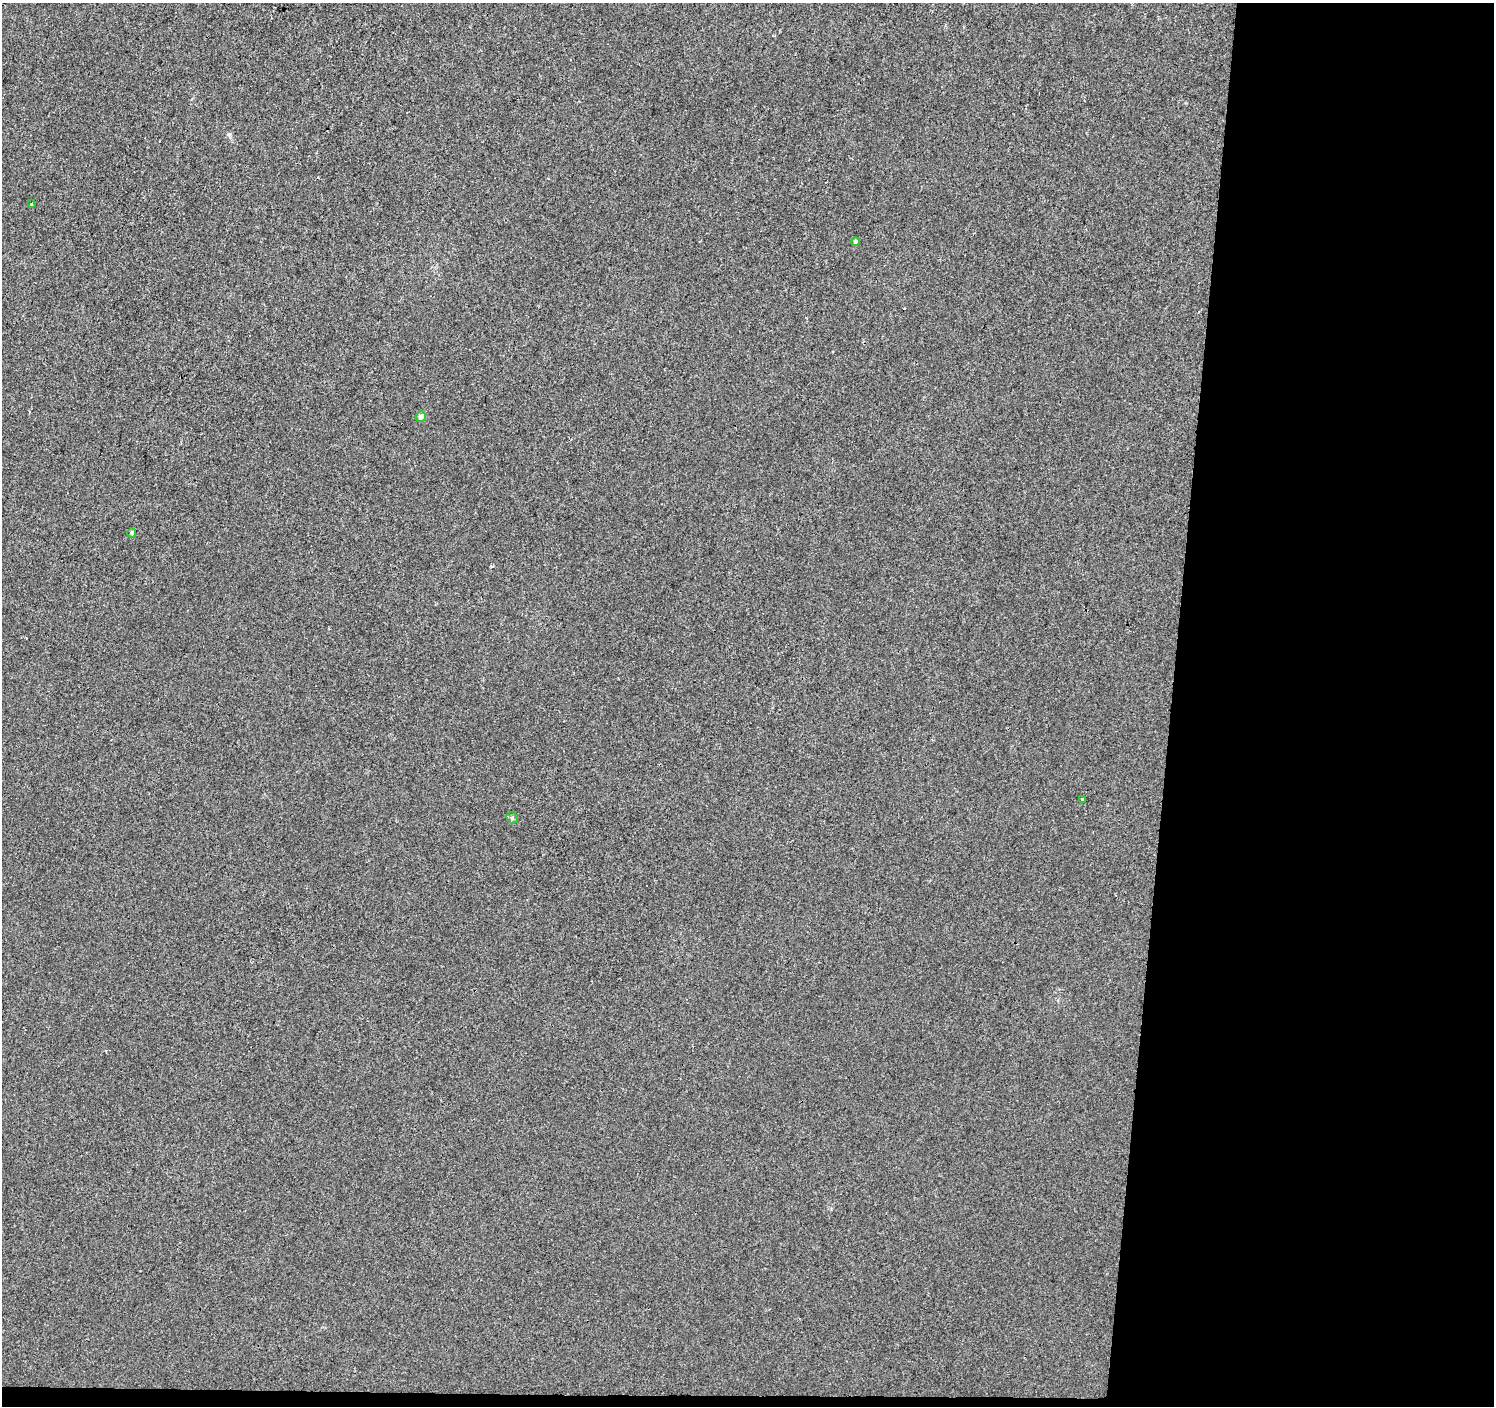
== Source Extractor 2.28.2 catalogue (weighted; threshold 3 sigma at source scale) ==
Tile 9 of 3 x 3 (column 3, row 3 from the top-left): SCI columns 2992-4483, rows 283-1686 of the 4483 x 4722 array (HDU 1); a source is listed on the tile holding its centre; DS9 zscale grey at full resolution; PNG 1496 x 1408 px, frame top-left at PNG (2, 3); each listed source drawn as its Kron ellipse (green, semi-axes under 4 px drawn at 4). Shown black and unused: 22% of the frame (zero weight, under 2 of 3 exposures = <1% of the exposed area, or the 3 px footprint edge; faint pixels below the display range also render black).
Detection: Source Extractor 2.28.2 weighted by HDU 2 'WHT'; one run over the whole footprint, this tile lists its part. Background 0.00108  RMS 0.0048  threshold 0.0214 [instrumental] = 3 sigma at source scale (4.5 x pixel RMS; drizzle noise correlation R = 1.50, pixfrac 1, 0.0396/0.0396 arcsec/px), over >= 5 px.
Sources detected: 6; all 6 listed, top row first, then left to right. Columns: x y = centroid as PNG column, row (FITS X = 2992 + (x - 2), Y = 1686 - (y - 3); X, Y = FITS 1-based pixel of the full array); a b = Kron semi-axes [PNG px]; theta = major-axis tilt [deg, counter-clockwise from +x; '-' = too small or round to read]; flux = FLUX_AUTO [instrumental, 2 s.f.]
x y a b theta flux
31 204 4 2 - 0.31
855 241 4 4 - 0.95
421 416 5 4 - 2.8
132 533 5 4 - 1.1
1082 799 3 3 - 0.66
512 818 6 5 - 0.73